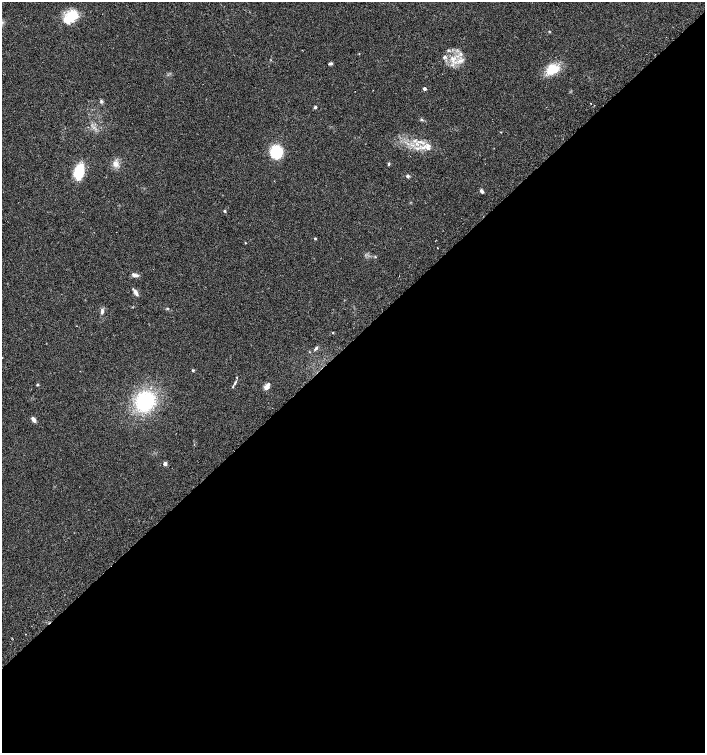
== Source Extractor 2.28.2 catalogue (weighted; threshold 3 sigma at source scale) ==
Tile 15 of 4 x 4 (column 3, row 4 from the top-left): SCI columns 2976-4380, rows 32-1533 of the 6015 x 6062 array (HDU 1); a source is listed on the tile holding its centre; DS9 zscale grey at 2 x 2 block average (1 PNG px = mean of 2 x 2 image px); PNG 707 x 755 px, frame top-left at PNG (2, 2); no overlay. Shown black and unused: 55% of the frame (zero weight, under 2 of 3 exposures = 2% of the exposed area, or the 3 px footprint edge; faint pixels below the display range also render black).
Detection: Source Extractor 2.28.2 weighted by HDU 2 'WHT'; one run over the whole footprint, this tile lists its part. Background 0.0686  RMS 0.0087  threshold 0.0392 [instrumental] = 3 sigma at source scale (4.5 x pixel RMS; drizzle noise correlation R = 1.50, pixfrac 1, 0.0396/0.0396 arcsec/px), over >= 5 px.
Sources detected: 40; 3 inside a brighter listed object's ellipse — not listed separately; the other 37 listed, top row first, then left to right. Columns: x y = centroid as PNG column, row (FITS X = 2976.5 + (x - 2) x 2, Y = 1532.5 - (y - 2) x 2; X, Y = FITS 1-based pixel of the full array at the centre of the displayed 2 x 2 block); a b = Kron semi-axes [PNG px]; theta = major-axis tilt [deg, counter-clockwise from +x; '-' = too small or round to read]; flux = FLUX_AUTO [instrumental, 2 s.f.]
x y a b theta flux
71 16 14 12 26 45
444 57 5 3 - 3.7
452 59 9 5 -71 15
460 61 7 5 18 10
330 63 6 3 5 2.9
552 69 16 11 19 41
424 89 2 2 - 7.9
101 101 5 4 - 3.2
591 104 2 2 - 0.74
315 107 3 3 - 3.4
501 132 3 2 - 0.88
428 147 11 7 -66 14
417 148 5 3 - 4.7
276 152 7 6 - 150
115 164 9 5 -79 9.2
389 164 4 3 - 2.5
79 172 15 8 78 61
407 176 4 4 - 3.4
482 191 4 3 - 6.6
225 211 4 3 - 2.3
315 238 3 3 - 2
245 243 2 2 - 1
437 248 2 2 - 1.1
375 257 3 3 - 1.5
135 275 8 4 -21 6.5
136 292 8 4 -59 8.2
167 308 3 2 - 1.4
102 311 6 4 83 6.4
333 333 3 2 - 1.1
316 348 5 3 - 3.6
193 370 4 3 - 2.2
235 383 6 3 70 3.4
37 385 4 3 - 2
267 386 9 5 65 9.7
145 401 21 18 56 150
33 420 6 4 -57 8.2
165 464 2 2 - 13